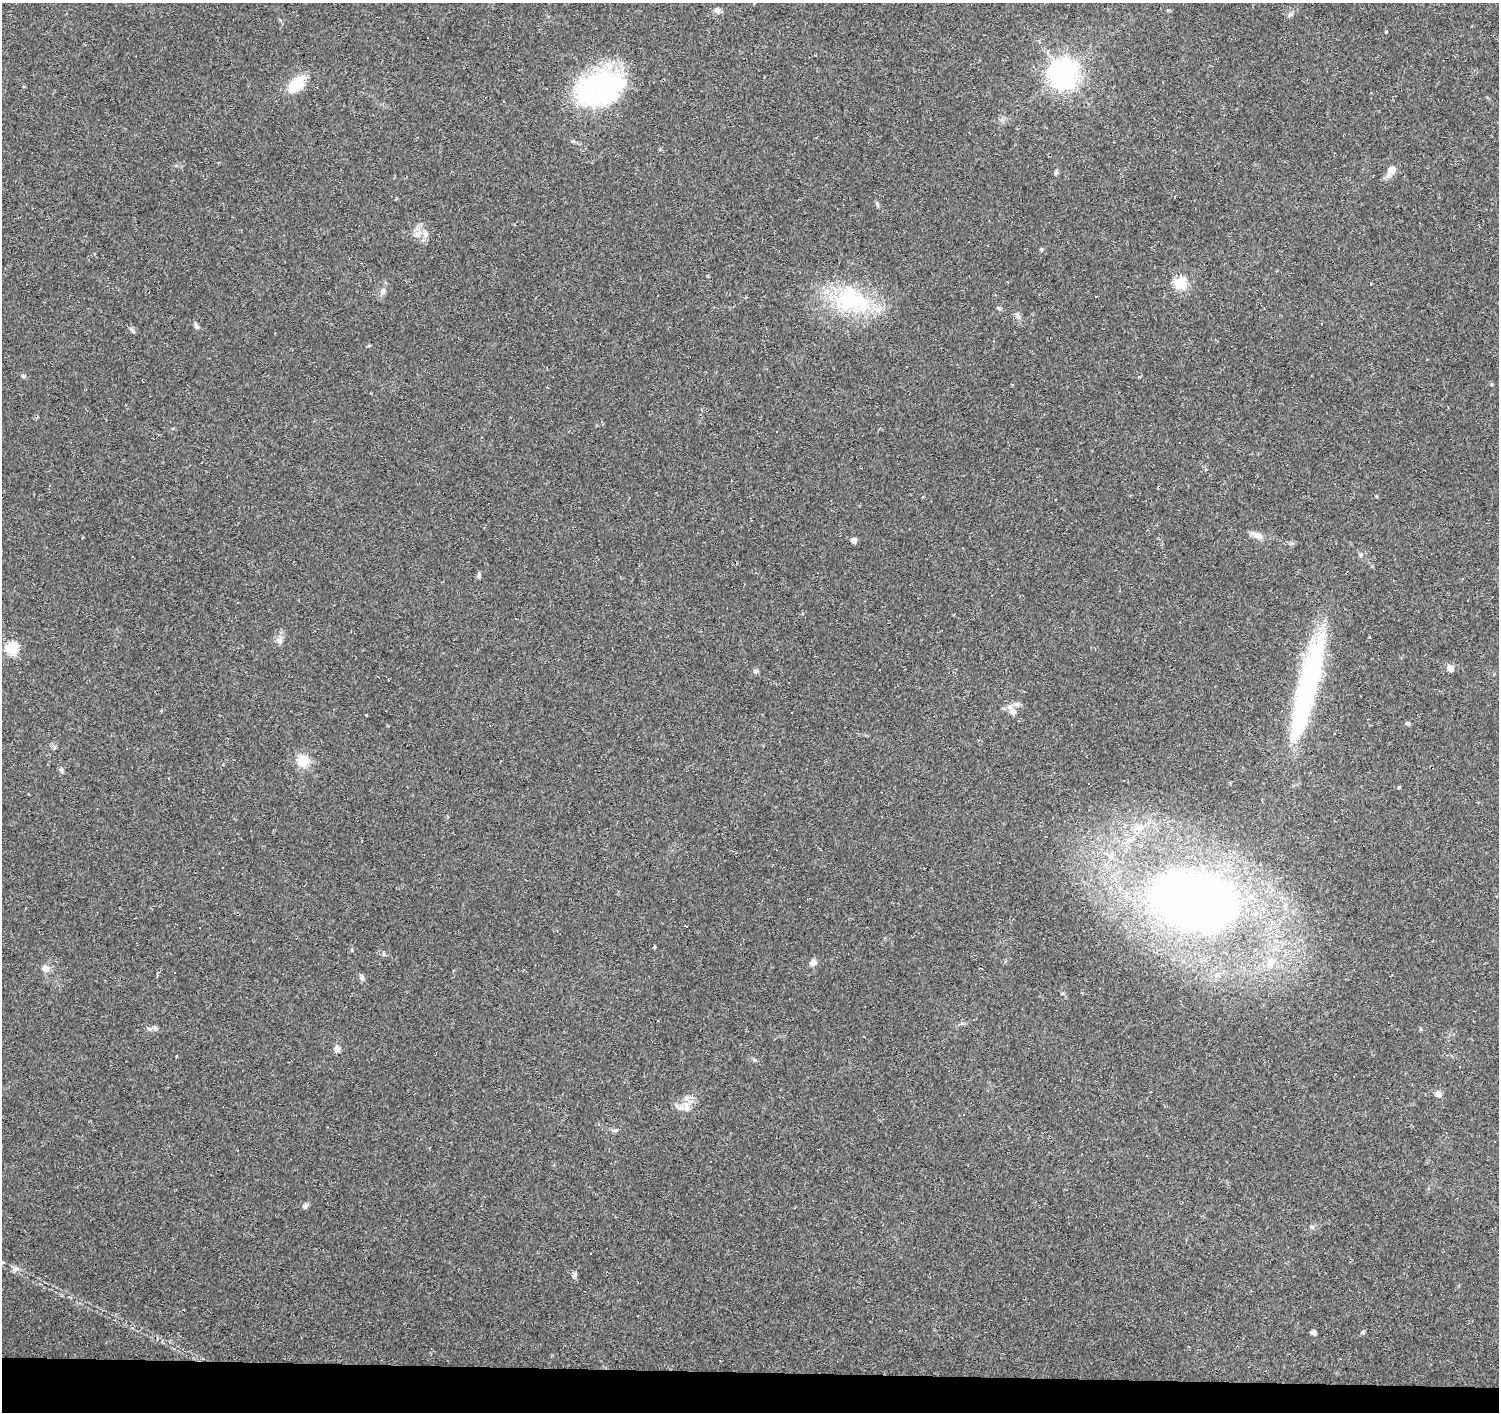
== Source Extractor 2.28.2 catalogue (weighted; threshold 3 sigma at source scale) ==
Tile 8 of 3 x 3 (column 2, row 3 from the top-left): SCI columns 1503-2999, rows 281-1690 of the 4497 x 4734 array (HDU 1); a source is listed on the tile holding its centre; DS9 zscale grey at full resolution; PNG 1501 x 1414 px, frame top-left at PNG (2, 3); no overlay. Shown black and unused: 3% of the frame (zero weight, under 2 of 3 exposures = <1% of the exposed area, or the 3 px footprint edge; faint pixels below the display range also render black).
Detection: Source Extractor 2.28.2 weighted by HDU 2 'WHT'; one run over the whole footprint, this tile lists its part. Background 0.0299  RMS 0.0048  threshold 0.0214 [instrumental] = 3 sigma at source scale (4.5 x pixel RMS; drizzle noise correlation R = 1.50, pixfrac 1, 0.0396/0.0396 arcsec/px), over >= 5 px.
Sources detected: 92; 2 inside a brighter object's white glare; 29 cosmic-ray / hot-pixel residue — not listed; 1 inside a brighter listed object's ellipse — not listed separately; the other 60 listed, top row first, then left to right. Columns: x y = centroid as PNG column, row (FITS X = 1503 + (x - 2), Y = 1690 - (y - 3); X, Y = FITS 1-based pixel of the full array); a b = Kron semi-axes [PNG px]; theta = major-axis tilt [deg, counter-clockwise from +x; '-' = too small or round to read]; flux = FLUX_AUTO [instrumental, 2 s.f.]
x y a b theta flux
717 10 6 6 - 2
1168 10 3 3 - 1.1
1386 32 4 3 - 0.51
1063 74 9 9 - 510
296 85 28 14 42 12
597 87 59 39 28 71
1391 170 11 9 42 4
877 204 7 5 -75 0.89
417 233 11 7 52 2.6
425 234 10 7 -75 2.2
1180 283 6 6 - 49
658 296 3 2 - 0.3
851 301 57 30 -9 43
999 308 7 4 -27 0.81
196 326 9 6 -59 1.2
132 330 9 3 -45 0.85
369 346 6 4 1 0.49
1491 384 4 4 - 0.52
776 431 3 2 - 0.52
1258 536 14 8 -14 2.9
854 540 5 5 - 2.5
1360 555 6 5 - 0.76
479 575 8 4 -86 0.89
237 602 3 3 - 0.76
516 619 3 2 - 0.38
1370 637 3 2 - 0.43
280 640 12 9 -60 2.5
12 648 6 6 - 51
1450 668 10 7 -44 2.1
756 671 7 5 0 0.99
1311 677 121 22 75 88
1024 691 3 2 - 0.32
1013 712 11 9 -27 3.2
366 714 4 3 - 0.35
1408 723 6 4 -21 0.72
1335 734 3 3 - 2
54 747 7 4 -54 0.84
303 760 6 6 - 39
62 771 9 5 -64 0.95
1124 781 4 2 - 0.37
1399 787 3 3 - 0.54
1138 828 14 10 16 4.8
1193 901 51 34 -7 610
654 947 3 3 - 1.2
813 962 8 7 - 2.1
1270 963 13 11 74 4.7
45 969 10 9 - 2.8
158 972 3 3 - 0.56
362 977 10 5 -80 1.2
337 1048 9 7 -41 1.6
176 1056 3 2 - 0.68
1438 1094 8 8 - 2.2
686 1107 14 9 -69 3.8
614 1130 10 4 5 0.96
305 1206 8 6 36 1.3
1312 1227 6 5 - 0.81
16 1269 10 4 1 1.4
574 1276 7 6 - 1.6
1313 1332 5 4 - 2
1363 1332 4 4 - 1.2
Unlisted compact peaks at least as high as the median listed source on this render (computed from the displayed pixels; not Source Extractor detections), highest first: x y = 24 376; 1041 249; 149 1029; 382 293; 754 1060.